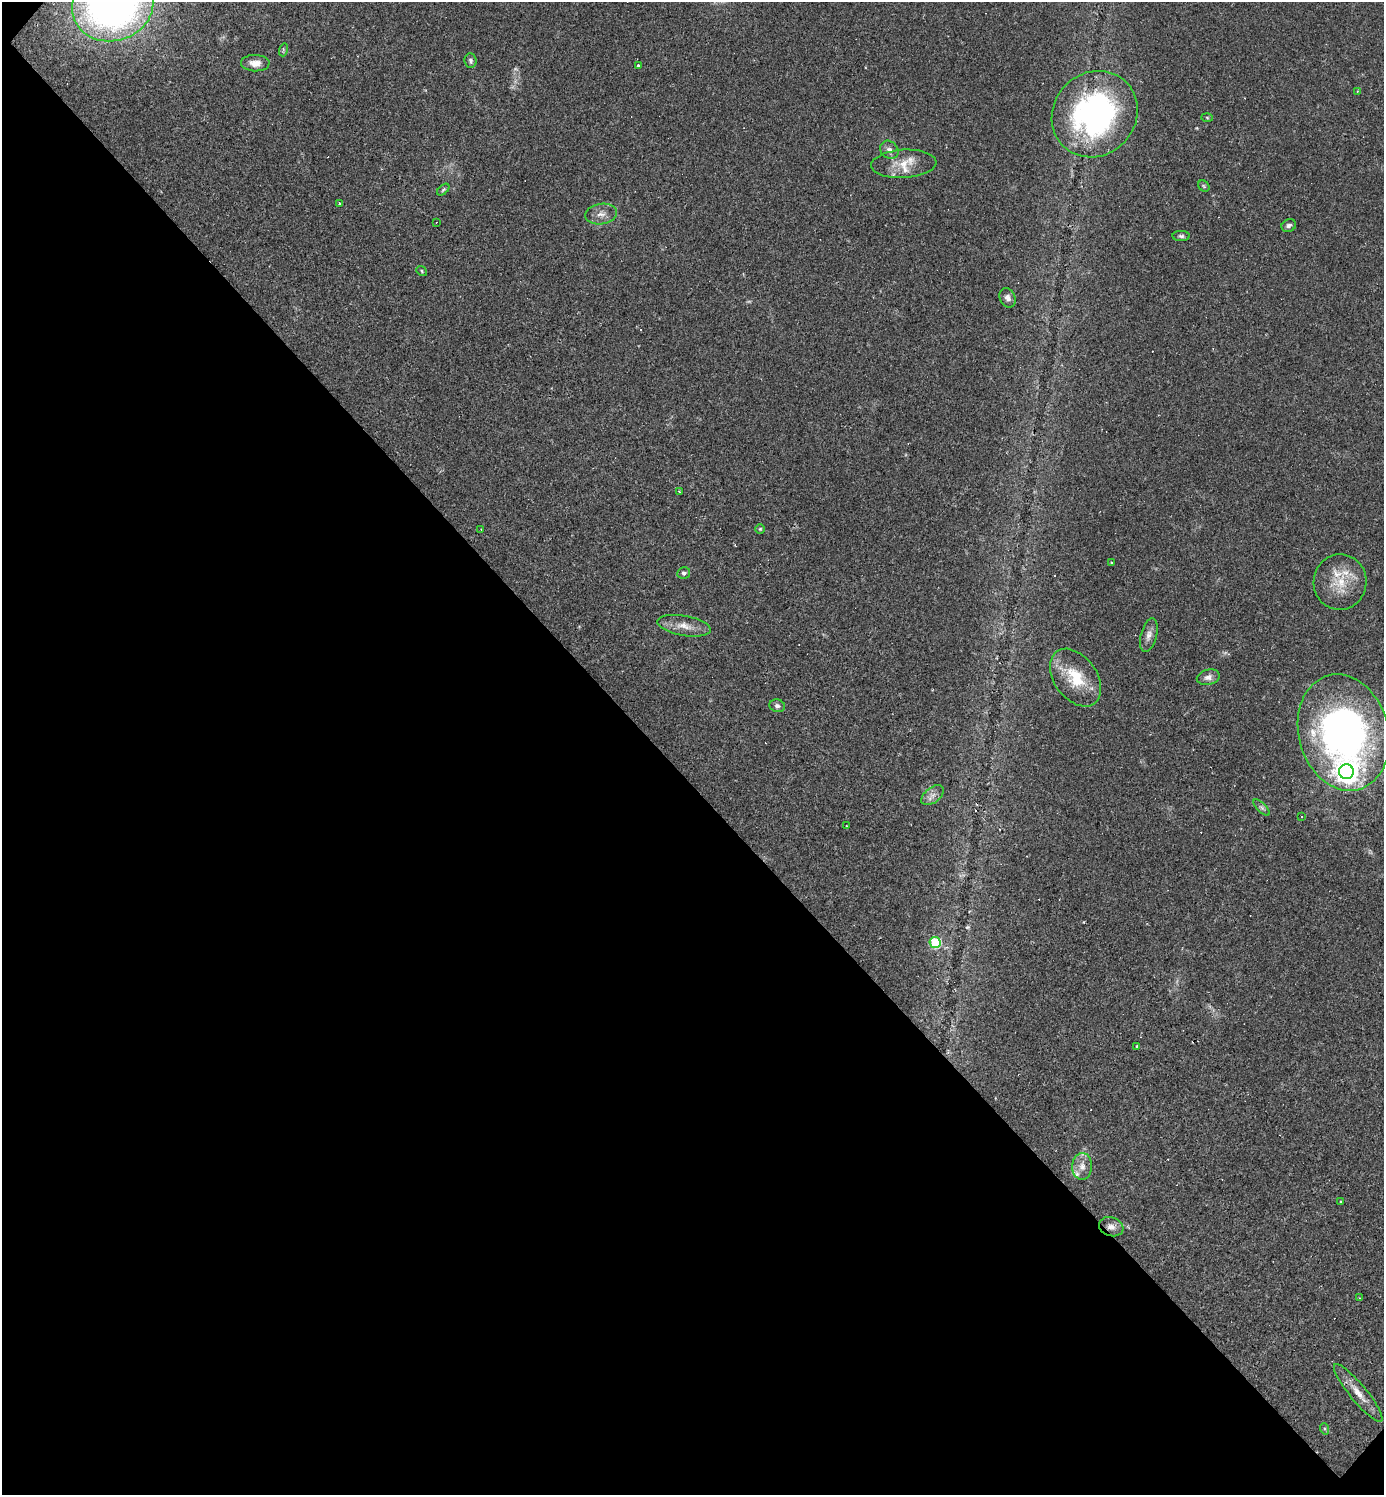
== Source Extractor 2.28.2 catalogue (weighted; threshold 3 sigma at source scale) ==
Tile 9 of 4 x 4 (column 1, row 3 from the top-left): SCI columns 294-1675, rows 1495-2987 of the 5975 x 5974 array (HDU 1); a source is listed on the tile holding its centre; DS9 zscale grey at full resolution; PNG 1386 x 1497 px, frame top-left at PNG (2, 2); each listed source drawn as its Kron ellipse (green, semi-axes under 4 px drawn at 4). Shown black and unused: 48% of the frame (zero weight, under 2 of 3 exposures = <1% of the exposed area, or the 3 px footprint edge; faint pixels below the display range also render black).
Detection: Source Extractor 2.28.2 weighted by HDU 2 'WHT'; one run over the whole footprint, this tile lists its part. Background 0.0384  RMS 0.0049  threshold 0.0222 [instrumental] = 3 sigma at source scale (4.5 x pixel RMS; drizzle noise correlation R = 1.50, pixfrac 1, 0.05/0.05 arcsec/px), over >= 5 px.
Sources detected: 60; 4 too faint to see at this stretch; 10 cosmic-ray / hot-pixel residue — neither listed nor drawn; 2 inside a brighter listed object's ellipse — not listed separately; the other 44 listed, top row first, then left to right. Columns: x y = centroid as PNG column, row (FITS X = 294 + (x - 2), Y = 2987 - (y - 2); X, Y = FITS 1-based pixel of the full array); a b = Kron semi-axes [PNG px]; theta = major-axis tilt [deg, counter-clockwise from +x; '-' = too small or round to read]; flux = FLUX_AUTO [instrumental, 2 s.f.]
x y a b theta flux
113 6 41 35 16 260
283 50 6 4 73 0.71
470 61 7 6 - 1.3
255 63 14 8 -2 4.3
638 66 3 3 - 2.1
1357 91 3 3 - 0.35
1095 114 45 41 46 120
1207 118 6 4 -2 0.62
889 150 10 8 -43 2.5
904 164 32 14 4 11
1204 186 6 5 - 0.73
443 190 7 4 42 0.83
340 203 3 3 - 0.92
601 214 16 10 9 4.3
436 222 3 2 - 0.51
1289 226 7 6 - 1.4
1181 236 8 5 -2 1.2
422 271 6 4 -40 0.64
1008 298 10 7 -66 2.4
679 491 3 2 - 0.63
760 529 5 5 - 0.59
481 530 3 2 - 0.32
1111 563 3 3 - 1.4
684 573 6 6 - 1.2
1340 582 28 26 82 16
684 626 27 10 -10 6.6
1149 635 17 8 75 3.1
1208 677 11 7 14 2.8
1076 678 32 21 -53 19
777 706 8 6 -16 1.5
1344 732 59 44 -75 220
1346 772 7 7 - 400
933 795 13 7 39 2.8
1262 808 10 4 -45 1.3
1301 817 3 3 - 1.1
847 826 3 2 - 0.48
935 942 5 5 - 35
1137 1046 3 3 - 0.71
1082 1166 13 10 87 4.1
1341 1201 3 3 - 1
1111 1227 12 9 -19 3.5
1359 1298 3 2 - 0.35
1358 1393 37 8 -51 7.5
1325 1429 6 4 -71 0.75
Overlapping masked pixels (flux is a lower limit): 1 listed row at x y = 1111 1227
Isophote crosses this tile's border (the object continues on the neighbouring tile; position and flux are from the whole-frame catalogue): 1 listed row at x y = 113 6